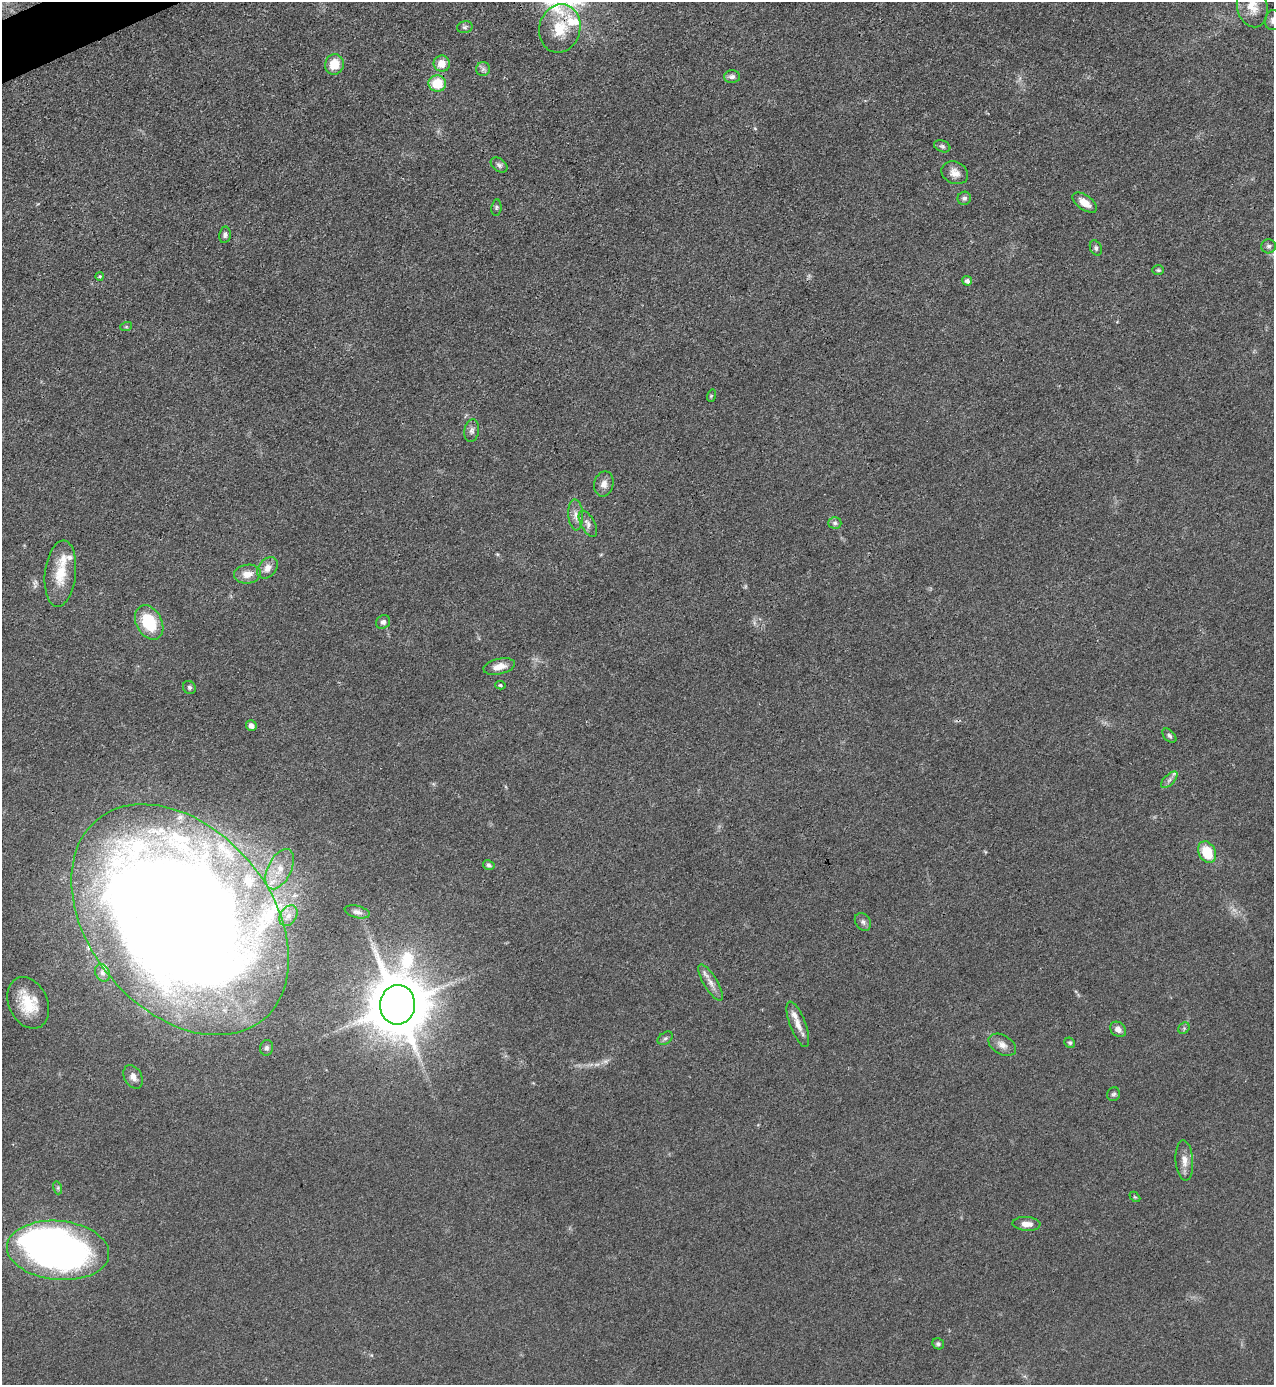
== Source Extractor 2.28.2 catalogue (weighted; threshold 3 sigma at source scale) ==
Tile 11 of 4 x 4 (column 3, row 3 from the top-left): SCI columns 2695-3966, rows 1384-2766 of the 5520 x 5533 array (HDU 1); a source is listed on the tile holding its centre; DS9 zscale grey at full resolution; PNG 1276 x 1387 px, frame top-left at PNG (2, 2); each listed source drawn as its Kron ellipse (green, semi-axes under 4 px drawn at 4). Shown black and unused: <1% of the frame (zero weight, under 3 of 4 exposures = <1% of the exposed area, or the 3 px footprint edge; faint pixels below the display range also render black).
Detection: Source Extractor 2.28.2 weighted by HDU 2 'WHT'; one run over the whole footprint, this tile lists its part. Background 0.0496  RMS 0.0054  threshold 0.0244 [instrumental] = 3 sigma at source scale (4.5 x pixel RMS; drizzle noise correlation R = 1.50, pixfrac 1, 0.05/0.05 arcsec/px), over >= 5 px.
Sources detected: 77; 2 too faint to see at this stretch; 1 inside a brighter object's white glare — neither listed nor drawn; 9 inside a brighter listed object's ellipse — not listed separately; the other 65 listed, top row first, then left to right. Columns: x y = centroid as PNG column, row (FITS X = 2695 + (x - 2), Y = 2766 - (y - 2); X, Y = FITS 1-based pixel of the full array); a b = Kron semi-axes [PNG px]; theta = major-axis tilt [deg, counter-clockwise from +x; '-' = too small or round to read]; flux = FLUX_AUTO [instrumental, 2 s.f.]
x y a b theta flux
1252 7 21 15 -77 8.7
1273 20 10 8 79 2.4
465 27 8 6 15 1.4
560 28 24 20 75 16
334 64 10 9 - 10
442 64 8 8 - 6.7
483 69 7 7 - 1.6
732 77 8 6 2 1.8
437 83 9 8 - 16
942 146 8 5 -20 1.2
499 165 9 6 -37 1.6
955 173 14 11 -25 4.5
964 198 7 6 - 1.6
1085 203 14 7 -35 6
496 207 8 5 83 0.95
225 235 8 5 81 1.6
1269 246 7 7 - 1.6
1096 248 8 5 -65 1.3
1158 270 6 5 - 0.84
100 276 4 4 - 0.75
967 281 5 4 - 1.9
126 327 6 4 18 0.69
711 396 6 4 73 0.72
472 430 11 7 80 2.3
604 484 13 9 78 3.6
576 515 15 7 -87 3.8
835 523 6 5 - 1.4
588 524 14 7 -62 3
268 568 12 8 47 4.2
60 574 33 15 84 15
247 574 13 9 8 5.8
149 622 18 13 -61 24
383 622 7 6 - 2
499 666 16 7 13 5.2
500 685 5 4 - 0.75
189 687 7 6 - 1.1
251 726 5 5 - 3.1
1169 736 8 5 -45 1.3
1169 780 10 5 45 2.1
1207 852 11 8 -63 17
489 865 6 5 - 1.2
280 869 22 11 63 11
357 912 13 6 -14 2.2
288 916 11 8 57 4.1
180 920 130 90 -50 1600
863 922 9 7 -54 1.9
102 973 9 7 -62 2.4
711 983 21 7 -59 4.4
28 1003 27 19 -65 17
398 1005 20 17 85 3100
798 1024 24 8 -69 5.8
1184 1028 6 5 - 0.93
1118 1029 9 7 -42 2.9
665 1038 8 5 38 1.3
1070 1043 5 5 - 0.97
1002 1045 15 9 -30 4
267 1048 8 6 77 1.5
133 1077 12 8 -60 3.3
1114 1094 7 6 - 1.2
1184 1160 20 8 -85 4.9
58 1188 6 4 -73 0.88
1135 1197 6 4 -43 0.63
1026 1224 14 7 -4 4.5
58 1250 51 29 -5 250
938 1344 6 5 - 1.3
Overlapping masked pixels (flux is a lower limit): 1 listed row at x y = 180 920
Isophote crosses this tile's border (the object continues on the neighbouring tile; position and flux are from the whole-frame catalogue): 2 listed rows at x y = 1252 7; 1273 20